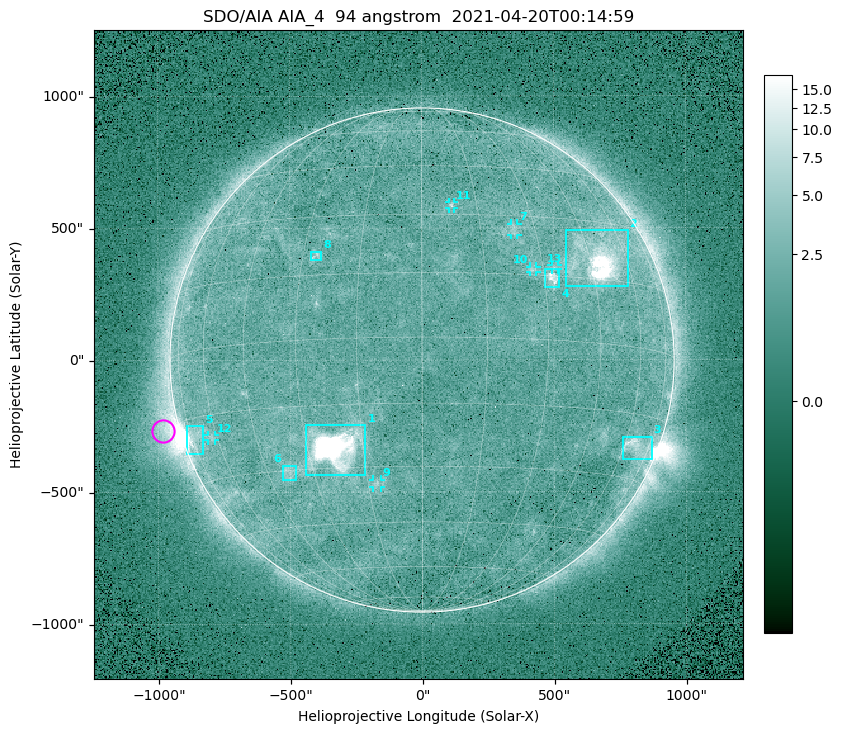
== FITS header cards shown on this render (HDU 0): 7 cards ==
TELESCOP= 'SDO/AIA '
INSTRUME= 'AIA_4   '
WAVELNTH=                   94
WAVEUNIT= 'angstrom'
DATE-OBS= '2021-04-20T00:14:59.12'
CTYPE1  = 'HPLN-TAN'
CTYPE2  = 'HPLT-TAN'

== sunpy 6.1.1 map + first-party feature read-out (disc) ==
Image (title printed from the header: SDO/AIA AIA_4  94 angstrom  2021-04-20T00:14:59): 512 x 512 px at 4.8 arcsec/px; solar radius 955 arcsec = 199 px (full disc in frame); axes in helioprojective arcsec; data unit not stated in the header (colour bar unlabelled)
Orientation: roll -0.138 deg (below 1 deg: not rotated)
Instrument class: DISC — disc imager (sunpy class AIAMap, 94 A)
Bright regions (active regions / flare kernels): reference = the median radial profile (limb darkening/brightening removed); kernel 5 px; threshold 5 sigma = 2.46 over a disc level ~1.74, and >= 1.15x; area >= 9 px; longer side >= 5 px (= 24 arcsec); searched inside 0.97 R_sun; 13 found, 13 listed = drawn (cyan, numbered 1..; 6 of them under ~33 arcsec drawn as corner ticks so the feature stays visible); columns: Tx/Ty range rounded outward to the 10 arcsec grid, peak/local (2 s.f.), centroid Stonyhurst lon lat
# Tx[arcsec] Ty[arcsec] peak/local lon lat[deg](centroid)
1 -440..-210 -440..-240 879 -22 -25
2 540..780 280..490 41 +48 +20
3 760..870 -380..-290 4.4 +67 -22
4 460..520 270..350 6.4 +32 +14
5 -900..-830 -360..-250 6.6 -73 -19
6 -530..-480 -450..-400 3.1 -38 -30
7 340..370 470..520 2.9 +24 +26
8 -420..-380 380..410 3.1 -26 +20
9 -190..-160 -480..-450 3 -12 -34
10 410..440 330..360 2.8 +27 +16
11 100..130 570..600 3 +8 +33
12 -810..-780 -300..-280 2.6 -63 -20
13 490..520 340..360 2.6 +33 +17
Off-limb structures (1.02-1.3 R_sun): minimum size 50 px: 7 found; the strongest spans PA ~90..115 deg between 1.02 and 1.21 R_sun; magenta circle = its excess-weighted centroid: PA ~105 deg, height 1.06 R_sun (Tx ~-980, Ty ~-270 arcsec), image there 4.6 x the reference